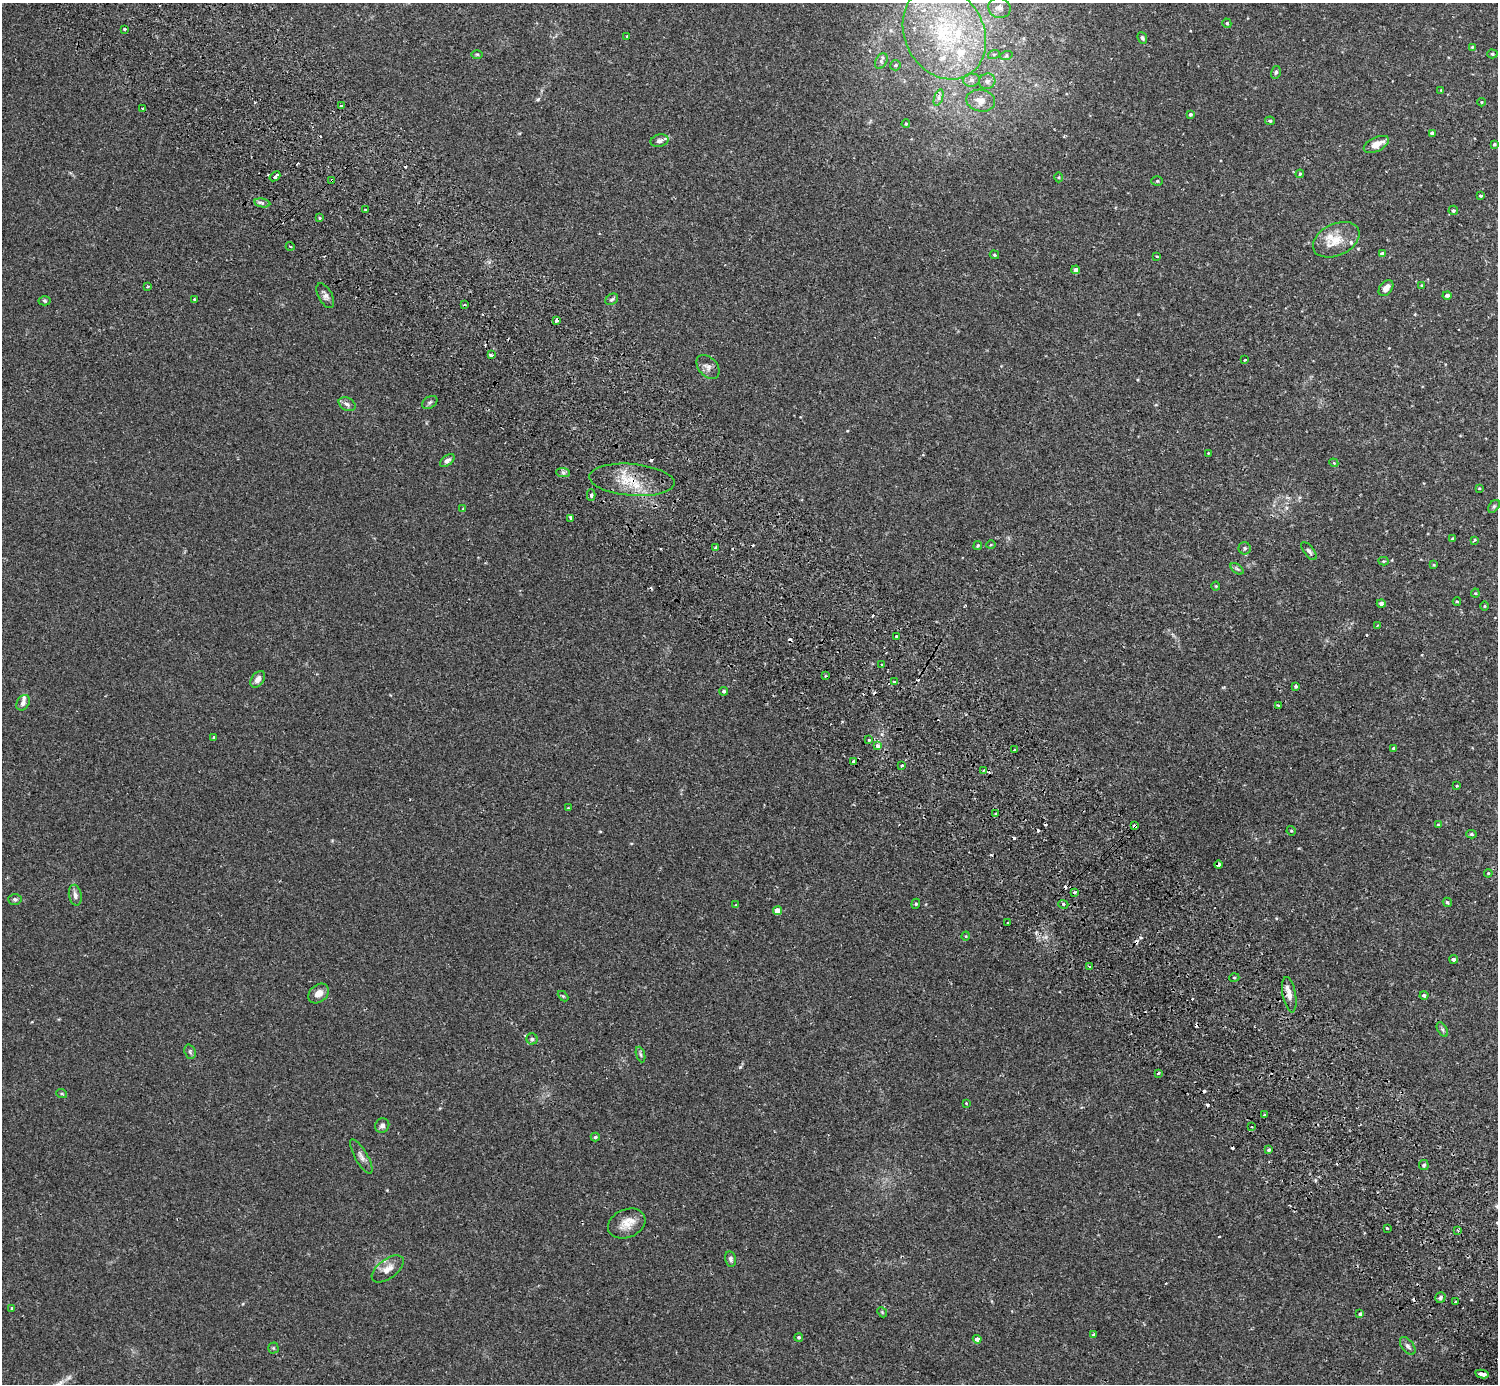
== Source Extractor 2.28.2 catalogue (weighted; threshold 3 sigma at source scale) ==
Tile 6 of 4 x 4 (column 2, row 2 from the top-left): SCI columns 1541-3036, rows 2964-4345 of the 6071 x 6068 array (HDU 1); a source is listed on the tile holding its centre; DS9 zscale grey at full resolution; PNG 1500 x 1386 px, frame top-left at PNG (2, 3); each listed source drawn as its Kron ellipse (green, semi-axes under 4 px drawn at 4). Shown black and unused: <1% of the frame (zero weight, under 2 of 3 exposures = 3% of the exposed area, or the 3 px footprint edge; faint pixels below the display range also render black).
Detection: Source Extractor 2.28.2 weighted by HDU 2 'WHT'; one run over the whole footprint, this tile lists its part. Background 0.0574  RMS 0.0053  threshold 0.0239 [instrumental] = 3 sigma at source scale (4.5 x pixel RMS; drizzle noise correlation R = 1.50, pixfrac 1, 0.05/0.05 arcsec/px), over >= 5 px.
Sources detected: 191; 25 cosmic-ray / hot-pixel residue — neither listed nor drawn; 7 inside a brighter listed object's ellipse — not listed separately; the other 159 listed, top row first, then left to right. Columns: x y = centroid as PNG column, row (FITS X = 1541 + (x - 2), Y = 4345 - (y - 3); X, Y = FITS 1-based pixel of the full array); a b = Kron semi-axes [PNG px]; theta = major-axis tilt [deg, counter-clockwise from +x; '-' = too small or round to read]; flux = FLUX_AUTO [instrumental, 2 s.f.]
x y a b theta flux
999 8 11 10 - 3.1
1227 23 5 4 - 0.78
125 29 3 3 - 1.1
944 33 48 39 -61 65
627 36 3 3 - 0.38
1142 38 6 4 -67 1.1
1472 47 4 3 - 0.5
477 54 6 4 -1 0.53
994 54 6 4 19 0.64
1492 54 5 4 - 0.76
1006 56 6 4 19 0.64
881 61 8 5 62 1.3
895 65 5 5 - 0.84
1276 72 6 5 - 0.87
971 80 8 6 1 1.6
987 81 8 7 - 1.9
1441 90 3 3 - 0.39
938 98 9 4 71 1.4
981 101 14 11 -12 4.9
1481 102 4 3 - 0.42
341 106 4 2 - 0.94
143 108 3 2 - 0.4
1190 114 4 4 - 0.88
1270 121 5 4 - 0.76
906 124 4 3 - 0.65
1432 133 4 4 - 1.5
659 141 9 6 13 1.8
1376 144 13 7 25 5.9
1494 144 3 3 - 0.68
1300 174 4 3 - 0.53
275 176 6 3 39 5
1059 177 5 3 - 0.5
332 180 3 3 - 0.81
1157 181 6 5 - 0.79
1481 196 3 2 - 0.63
262 203 8 4 -10 1.7
365 210 2 2 - 0.38
1453 210 5 4 - 0.82
320 218 3 3 - 0.83
1336 240 25 16 25 9.7
290 246 4 3 - 0.57
1382 254 4 3 - 1.7
994 255 5 4 - 0.55
1157 256 4 3 - 0.34
1076 270 4 4 - 2.4
1422 285 3 3 - 0.41
147 287 3 3 - 0.95
1386 288 9 6 51 3.4
1447 295 4 4 - 1.4
325 296 13 7 -62 2.1
195 299 3 3 - 0.9
612 299 7 5 36 1
45 301 6 4 -2 0.65
464 305 3 2 - 0.58
556 320 4 3 - 4.6
491 355 3 3 - 1.4
1245 360 3 2 - 0.58
708 367 14 9 -49 2.7
430 402 8 5 32 1.1
347 404 9 6 -28 1.7
1208 453 3 3 - 0.35
447 461 8 5 38 1.6
1334 463 4 3 - 0.52
563 472 7 4 -2 1.2
632 480 42 16 -5 16
1479 488 4 3 - 0.44
591 495 6 4 -89 1
1494 506 7 4 53 0.86
463 509 3 3 - 0.44
571 518 3 3 - 4.6
1452 539 3 3 - 0.75
1474 540 3 3 - 1
991 545 4 3 - 0.42
978 546 5 4 - 0.66
716 548 4 3 - 1.9
1245 548 6 6 - 1
1309 551 11 5 -53 1.3
1383 561 5 4 - 0.57
1434 565 4 3 - 0.53
1237 569 7 4 -36 0.86
1216 586 4 4 - 0.5
1475 593 4 4 - 0.54
1457 601 4 3 - 0.39
1381 604 4 4 - 1.3
1485 606 5 3 - 0.46
1377 625 3 3 - 0.78
897 636 3 3 - 1.6
882 665 3 3 - 1
825 676 3 3 - 0.53
258 679 9 6 53 3
894 682 3 3 - 0.56
1296 686 4 4 - 0.77
724 691 4 4 - 0.92
23 703 8 6 58 1.9
1278 705 3 3 - 0.68
214 737 3 3 - 0.61
869 740 3 3 - 0.56
877 746 4 3 - 5
1394 748 3 3 - 0.58
1014 750 3 2 - 0.8
853 762 4 3 - 1.8
902 766 3 3 - 2
983 770 2 2 - 0.55
1457 786 3 2 - 0.58
568 808 4 3 - 0.44
996 814 3 3 - 2.4
1438 825 4 3 - 0.53
1134 826 4 3 - 13
1291 831 5 4 - 0.58
1471 834 5 4 - 0.75
1219 865 4 3 - 1.2
1488 873 4 3 - 0.43
1075 892 4 3 - 1.5
75 895 10 6 -80 2.2
15 899 6 5 - 1.2
1447 902 5 4 - 0.84
916 904 5 4 - 0.62
1063 904 5 4 - 1.1
735 905 4 2 - 0.38
778 911 4 4 - 6.1
1008 923 3 3 - 0.97
966 936 4 3 - 0.42
1454 959 4 3 - 1.4
1090 966 3 3 - 1
1234 978 5 3 - 0.51
319 994 11 8 40 4
1289 995 18 6 -79 4.3
1424 995 4 4 - 0.92
563 996 6 4 -44 0.57
1442 1029 8 4 -59 1
532 1039 5 5 - 1
190 1052 7 5 -70 1
640 1055 8 3 -71 0.92
1158 1073 3 2 - 0.71
62 1094 5 3 - 0.51
966 1103 4 3 - 0.36
1265 1115 4 3 - 1.4
382 1125 7 6 - 1.6
1251 1126 3 2 - 0.88
595 1137 4 3 - 0.85
1269 1150 3 3 - 1.4
361 1156 19 6 -60 2.5
1424 1165 5 5 - 0.91
627 1223 19 14 24 6.8
1387 1228 3 2 - 0.4
1458 1230 3 2 - 0.55
731 1259 8 5 -78 1.2
388 1269 18 9 37 4.8
1440 1298 5 5 - 1
1456 1302 3 3 - 0.62
12 1308 4 4 - 0.67
882 1312 5 4 - 0.63
1360 1314 4 4 - 1.1
1093 1334 3 3 - 1.1
799 1337 4 4 - 0.79
977 1339 4 4 - 2.3
1408 1346 10 6 -52 1.6
273 1348 5 5 - 0.62
1482 1374 7 3 -11 6.4
Overlapping masked pixels (flux is a lower limit): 6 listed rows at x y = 332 180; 556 320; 632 480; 1134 826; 1219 865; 1482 1374